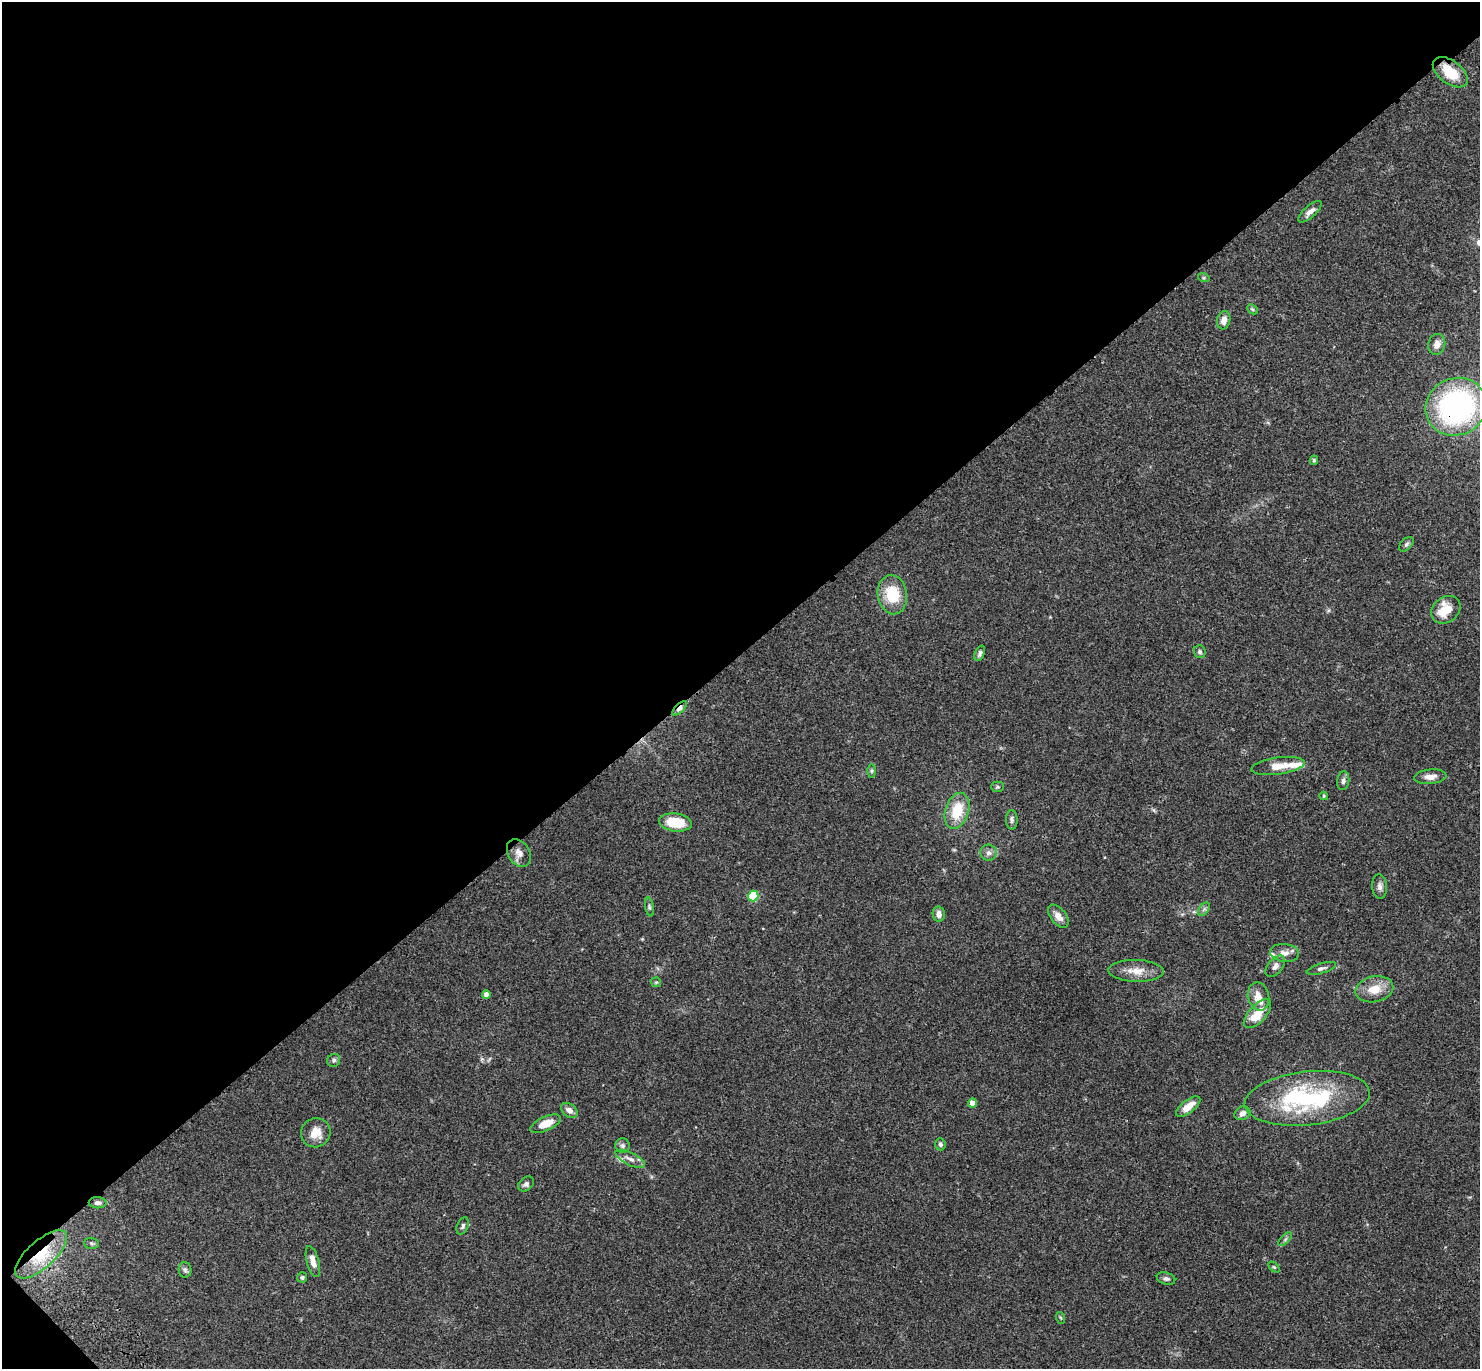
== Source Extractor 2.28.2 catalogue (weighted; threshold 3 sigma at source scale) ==
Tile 5 of 4 x 4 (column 1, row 2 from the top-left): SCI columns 121-1598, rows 3125-4491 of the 6132 x 6118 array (HDU 1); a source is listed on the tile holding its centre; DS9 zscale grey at full resolution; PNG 1482 x 1371 px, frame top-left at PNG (2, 2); each listed source drawn as its Kron ellipse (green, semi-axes under 4 px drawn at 4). Shown black and unused: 48% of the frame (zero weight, under 3 of 4 exposures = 6% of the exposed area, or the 3 px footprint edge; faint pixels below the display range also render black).
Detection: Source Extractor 2.28.2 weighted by HDU 2 'WHT'; one run over the whole footprint, this tile lists its part. Background 0.0592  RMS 0.0053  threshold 0.0239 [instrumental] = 3 sigma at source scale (4.5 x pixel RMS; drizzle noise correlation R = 1.50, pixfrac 1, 0.05/0.05 arcsec/px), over >= 5 px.
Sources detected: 70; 1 inside a brighter object's white glare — neither listed nor drawn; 6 inside a brighter listed object's ellipse — not listed separately; the other 63 listed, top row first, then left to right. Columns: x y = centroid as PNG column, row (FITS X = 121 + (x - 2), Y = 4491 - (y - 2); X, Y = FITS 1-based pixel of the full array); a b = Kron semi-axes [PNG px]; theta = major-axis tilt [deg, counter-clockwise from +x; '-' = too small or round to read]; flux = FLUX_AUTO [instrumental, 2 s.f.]
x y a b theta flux
1450 72 20 11 -37 14
1310 212 15 6 42 2.7
1204 278 6 4 -17 0.69
1252 309 6 4 -44 0.68
1224 320 9 6 74 3.5
1437 344 10 8 74 3
1456 407 31 28 26 110
1314 460 5 4 - 0.87
1406 544 9 5 45 1.2
892 595 19 14 -81 18
1446 610 16 12 38 11
1200 652 6 6 - 1.1
980 653 8 4 68 1.3
680 708 9 4 45 1.9
1278 766 27 8 8 6.9
871 771 6 4 90 0.88
1430 777 16 7 5 4
1343 781 9 6 82 1.6
997 787 6 5 - 0.81
1324 796 4 4 - 0.52
957 811 18 11 73 15
1012 820 10 5 -88 1.4
675 822 16 9 -7 14
519 853 15 10 -59 3.7
988 853 8 8 - 2.1
1380 886 12 7 -85 2.3
753 896 5 5 - 27
649 907 9 3 -79 0.9
1204 909 7 4 55 1.1
939 914 7 6 - 3
1058 916 13 7 -53 4
1284 953 14 9 -5 3.6
1275 966 12 7 50 2.7
1321 968 15 5 16 1.6
1136 971 28 11 -1 7.2
656 982 5 4 - 0.62
1374 989 19 13 12 8.4
486 994 4 4 - 3.3
1258 996 14 10 -77 5.4
1257 1014 18 8 47 8
334 1060 7 6 - 1.2
1307 1098 63 27 6 65
972 1103 4 4 - 4.7
1188 1106 14 6 37 6.3
569 1110 9 6 -39 2.5
1242 1113 8 6 28 2.2
546 1124 16 7 24 6.1
316 1133 15 14 - 7.1
940 1144 6 5 - 1.3
622 1146 7 7 - 1.4
630 1159 16 6 -27 3.1
526 1184 9 6 40 1.4
98 1203 9 5 -1 1.6
463 1226 9 5 68 1.3
1285 1239 9 3 45 1
91 1243 7 5 -2 1
41 1254 33 13 42 20
313 1262 16 6 -75 4.3
1274 1267 6 4 -44 0.65
185 1270 8 6 -88 1.2
302 1277 5 5 - 0.85
1166 1278 9 6 -15 1.5
1061 1318 6 4 -71 0.56
Overlapping masked pixels (flux is a lower limit): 4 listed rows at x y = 1450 72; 1456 407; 680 708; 41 1254
Isophote crosses this tile's border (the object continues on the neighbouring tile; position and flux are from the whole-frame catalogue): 1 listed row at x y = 1456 407